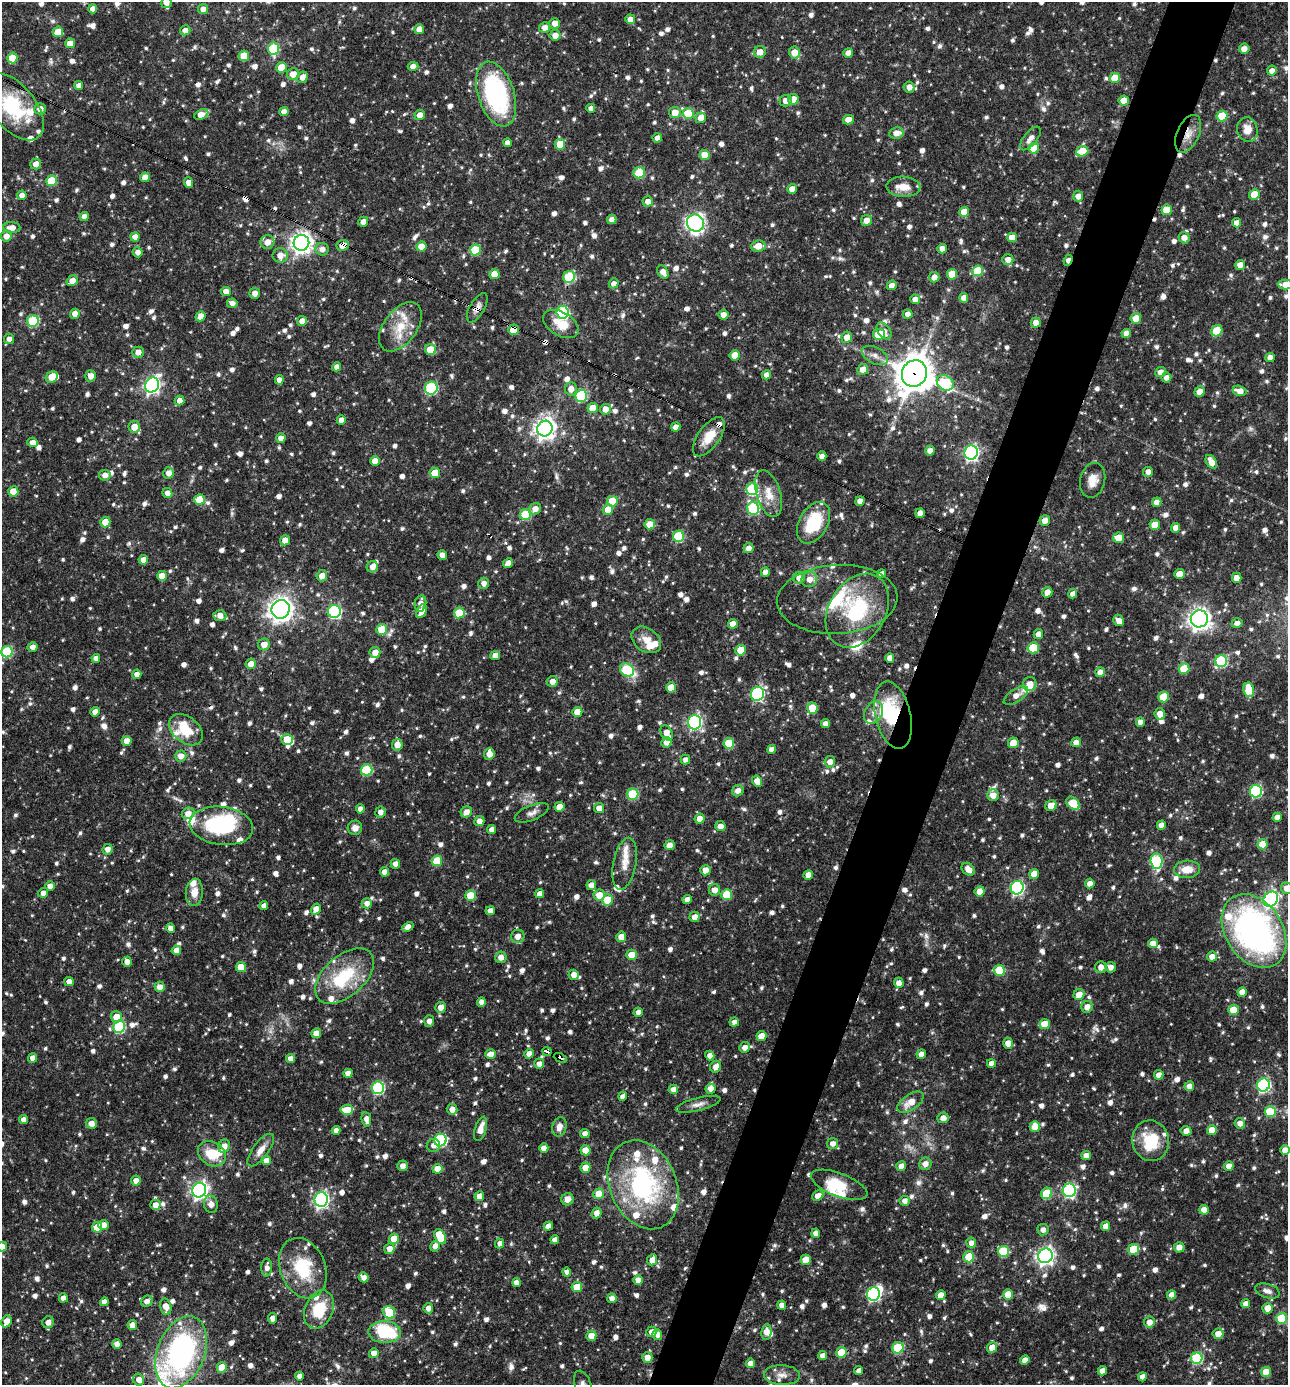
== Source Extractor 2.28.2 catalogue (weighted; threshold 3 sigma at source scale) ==
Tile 10 of 4 x 4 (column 2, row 3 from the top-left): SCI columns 1556-2841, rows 1385-2767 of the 5550 x 5536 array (HDU 1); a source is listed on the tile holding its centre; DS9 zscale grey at full resolution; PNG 1290 x 1387 px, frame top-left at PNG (2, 2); each listed source drawn as its Kron ellipse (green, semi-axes under 4 px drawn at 4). Shown black and unused: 5% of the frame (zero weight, under 3 of 4 exposures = <1% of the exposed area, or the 3 px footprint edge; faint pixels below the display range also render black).
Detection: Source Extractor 2.28.2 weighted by HDU 2 'WHT'; one run over the whole footprint, this tile lists its part. Background 0.0682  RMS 0.0037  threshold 0.0164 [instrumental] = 3 sigma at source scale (4.5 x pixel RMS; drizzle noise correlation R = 1.50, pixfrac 1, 0.05/0.05 arcsec/px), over >= 5 px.
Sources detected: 1409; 4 too faint to see at this stretch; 8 inside a brighter object's white glare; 11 cosmic-ray / hot-pixel residue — neither listed nor drawn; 51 inside a brighter listed object's ellipse — not listed separately; of the other 1335, all 500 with FLUX_AUTO >= 1.99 (the completeness limit of this list) listed and drawn (835 fainter detections not listed), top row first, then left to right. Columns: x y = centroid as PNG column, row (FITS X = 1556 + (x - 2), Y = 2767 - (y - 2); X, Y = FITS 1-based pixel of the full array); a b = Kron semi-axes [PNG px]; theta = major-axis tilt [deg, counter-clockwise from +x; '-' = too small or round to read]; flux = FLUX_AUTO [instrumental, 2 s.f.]
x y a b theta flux
166 2 5 5 - 2.3
93 9 4 4 - 2.5
203 9 5 5 - 2.5
630 19 5 5 - 2.6
555 23 5 5 - 3.2
545 27 5 5 - 2.7
419 29 5 5 - 3.9
185 30 5 5 - 2.4
58 32 5 5 - 6.4
555 35 5 5 - 3.1
70 43 5 5 - 4.2
273 49 6 5 - 23
1244 49 5 5 - 2.9
760 52 6 6 - 3.7
794 53 6 5 - 5.1
848 53 5 4 - 2.7
244 56 5 5 - 9
12 58 5 5 - 7.7
413 66 5 4 - 2.4
282 67 5 5 - 9.6
1272 71 5 5 - 2.4
293 74 6 6 - 4.6
302 77 6 5 - 2.7
1115 78 5 5 - 7.5
79 85 4 4 - 2.3
909 87 6 5 - 2.7
496 94 33 18 -72 54
793 99 5 5 - 4.6
786 101 6 5 - 2.8
1124 101 5 5 - 6.2
13 106 40 22 -50 28
591 108 4 4 - 2.2
40 109 6 5 - 2.9
284 111 4 4 - 2.5
675 112 6 5 - 4.4
201 114 7 5 28 4.8
688 114 5 5 - 14
420 115 5 5 - 3
1222 116 5 5 - 15
701 118 5 5 - 4
848 120 5 4 - 3.6
1247 130 12 10 -75 4.9
896 133 7 6 - 3.2
1188 134 20 11 65 5.2
657 138 5 4 - 2.2
1030 138 14 6 51 2.5
507 143 4 4 - 2
560 144 5 5 - 9.6
1034 148 5 5 - 10
1082 151 6 5 - 9.6
705 155 5 5 - 8
36 164 5 5 - 2.9
639 173 6 5 - 15
145 177 5 4 - 3.7
51 181 5 5 - 14
188 183 5 4 - 2.8
903 187 17 10 -2 5.1
792 189 5 4 - 2.8
1254 194 5 5 - 6.2
22 195 5 4 - 2.7
1078 196 5 5 - 2.6
648 201 5 5 - 2.9
1167 210 5 5 - 7.7
964 212 5 5 - 6.7
84 217 4 4 - 2.7
612 219 5 4 - 2.2
867 220 5 5 - 3.3
363 222 5 4 - 2.3
695 223 9 8 - 150
1236 223 5 4 - 2.5
12 228 8 5 0 3.4
6 236 5 5 - 2.8
135 237 5 4 - 2.7
1012 237 5 4 - 4.8
1184 238 6 5 - 2.8
267 242 7 6 - 3.6
301 243 8 7 - 260
343 245 6 5 - 4.1
421 246 5 5 - 6.5
758 246 7 5 6 4.2
322 249 7 6 - 2.4
942 249 5 4 - 2.5
475 250 5 5 - 16
138 252 5 5 - 2.1
280 255 7 7 - 3.4
1008 260 5 5 - 2.8
1068 260 5 4 - 2.6
1240 265 5 5 - 3.1
978 271 5 5 - 14
663 272 7 5 -57 2.7
494 274 5 5 - 5.6
952 274 5 5 - 8.2
569 277 6 5 - 28
934 277 5 5 - 2.6
72 281 6 5 - 3.5
614 283 5 4 - 2.3
1285 284 7 5 -1 4.6
892 285 5 4 - 2.3
226 291 5 4 - 3
255 293 5 5 - 2.5
964 298 5 4 - 3.1
915 299 5 5 - 2.6
232 303 5 5 - 2.3
477 308 16 7 59 2.4
563 312 6 6 - 39
75 314 5 5 - 3.2
908 314 5 4 - 2
723 315 5 5 - 2.6
200 316 5 4 - 3.3
1136 318 5 5 - 6.1
33 321 6 5 - 26
302 321 5 5 - 3.1
1036 323 5 5 - 2.8
561 324 19 11 -31 8.3
400 327 28 16 53 9.9
513 330 5 5 - 7.4
884 331 9 6 -53 2.2
1217 331 6 5 - 13
1126 333 4 4 - 2.6
879 334 6 5 - 9.9
847 337 5 5 - 3.7
9 339 5 5 - 2
430 350 5 5 - 8
138 352 6 5 - 2.6
735 355 5 5 - 5.6
875 355 14 8 -28 2.6
1270 357 5 4 - 2.4
337 367 4 4 - 2.4
863 369 5 5 - 3.2
1160 372 5 5 - 2.7
914 373 13 12 - 800
766 375 4 4 - 2.3
91 376 5 5 - 2.9
52 377 6 5 - 7
1166 377 5 5 - 2
279 380 5 4 - 2.3
945 383 9 7 -35 26
152 385 8 7 - 130
431 388 6 6 - 38
571 389 6 6 - 2.9
1240 391 7 5 -15 3.4
1200 392 5 5 - 3.7
581 396 6 5 - 30
180 400 5 4 - 2.7
593 408 5 5 - 6.9
606 409 5 5 - 3.9
341 420 5 4 - 2.5
134 427 6 6 - 4.3
676 427 4 4 - 3
545 429 8 7 - 240
709 437 23 11 54 8
281 438 4 4 - 2.7
32 442 5 4 - 2.7
930 451 5 5 - 2.7
971 453 7 6 - 100
822 456 4 4 - 2.4
375 461 5 5 - 4.6
1211 462 7 5 -59 3.9
1148 472 5 5 - 2.7
168 473 6 5 - 3
435 473 5 5 - 6.9
105 475 6 5 - 2.6
1093 480 17 12 78 4.8
752 489 6 6 - 32
13 491 5 5 - 6.6
167 493 5 5 - 2.2
769 494 24 12 -73 6.4
200 500 5 5 - 10
612 501 5 5 - 11
860 501 5 4 - 2.9
1157 502 5 4 - 3
753 508 6 6 - 33
535 509 6 5 - 3.1
608 509 5 5 - 4.6
920 513 5 4 - 2.5
525 515 5 5 - 17
1045 521 5 5 - 2.5
105 522 5 5 - 7.8
814 523 22 14 60 19
650 524 5 5 - 6.2
1155 525 5 5 - 7
1175 528 5 4 - 2.7
678 536 5 5 - 24
1118 538 5 5 - 5.9
285 540 5 5 - 3.2
749 548 5 5 - 2.4
442 555 4 4 - 2.9
143 560 5 4 - 3.6
508 563 5 4 - 2.6
372 567 6 5 - 2.5
765 572 4 4 - 2.7
882 574 4 4 - 2.6
1179 574 5 5 - 4.6
162 576 5 5 - 6
322 576 6 5 - 3
799 578 6 6 - 2.8
1237 578 5 4 - 2.9
809 579 8 7 - 3.1
484 583 5 5 - 2.4
1047 592 5 5 - 3.7
1073 594 5 4 - 2.4
837 599 60 34 3 33
420 603 8 5 77 2.9
281 609 9 9 - 290
334 611 6 6 - 51
421 611 7 4 63 4.1
857 611 39 28 59 30
459 613 5 5 - 12
220 616 6 5 - 3
1199 619 8 8 - 220
1119 621 6 5 - 2.7
1237 623 5 5 - 2.3
733 624 5 4 - 4.3
382 629 5 5 - 8.1
1038 634 5 4 - 3
646 640 16 11 -36 4.8
264 644 6 5 - 3.4
32 647 5 5 - 2
1033 648 5 5 - 14
741 650 5 5 - 7.7
7 652 6 5 - 25
375 652 5 5 - 3.6
495 655 5 4 - 3.2
96 658 4 4 - 2.4
890 658 5 4 - 2.9
1221 661 6 6 - 32
251 664 5 5 - 3.5
1184 669 5 5 - 9.4
627 670 7 6 - 29
1100 672 5 5 - 3.2
137 674 4 4 - 2.4
552 681 6 5 - 2.8
1030 684 7 7 - 3.9
671 687 5 5 - 7.4
1249 690 7 5 -80 9.8
757 694 7 6 - 56
1016 696 14 6 34 3.1
1164 697 5 5 - 12
812 708 5 5 - 11
95 712 5 4 - 2.8
577 712 5 5 - 4.4
874 712 12 8 59 2.7
1160 714 6 5 - 3
893 715 34 17 -77 26
694 722 7 7 - 78
1140 722 5 4 - 2.8
825 724 4 4 - 2.3
186 730 19 12 -39 10
667 733 8 5 -64 3.8
287 739 6 5 - 8.5
127 741 5 5 - 3.8
666 742 5 5 - 2.8
1076 742 5 5 - 2.7
729 743 5 5 - 13
1013 743 5 5 - 5.2
397 745 5 5 - 3.6
771 749 4 4 - 2.4
489 754 6 5 - 3.4
181 756 5 5 - 2.7
685 759 5 4 - 2
830 762 6 5 - 2.9
367 770 6 5 - 24
757 781 5 5 - 3.5
738 791 6 5 - 2.8
1256 791 6 6 - 43
633 794 5 5 - 24
993 795 6 6 - 3
1073 803 8 5 -44 13
1051 806 6 5 - 4.1
560 807 5 5 - 4.6
599 808 5 5 - 3.5
360 809 4 4 - 2.4
380 812 5 5 - 2.2
466 812 6 5 - 2.8
188 813 6 5 - 2.6
532 813 18 7 23 2.1
1277 817 4 4 - 3
700 818 5 5 - 3.6
479 821 5 5 - 2.5
1161 825 4 4 - 2.6
221 826 32 19 -7 33
720 826 5 5 - 2.8
355 828 7 7 - 2.3
491 830 4 4 - 2.3
1262 844 5 5 - 8.3
670 845 5 5 - 2.9
107 849 5 5 - 2.6
437 861 5 5 - 13
1157 861 7 6 - 29
395 864 5 5 - 2.4
625 864 26 11 79 5.1
968 869 7 5 -45 3.1
1187 869 13 8 3 5.3
705 870 5 5 - 3.7
384 872 5 4 - 2.7
1034 874 5 5 - 5.2
808 875 5 4 - 3.1
1090 883 5 4 - 2.6
591 885 5 5 - 3.1
50 886 5 5 - 2.3
1017 888 7 6 - 63
1286 888 6 5 - 3.1
714 890 6 5 - 2.6
980 891 5 5 - 4.9
194 892 13 8 85 4.4
43 893 5 5 - 2.4
540 894 4 4 - 2.5
471 895 5 5 - 9.7
599 895 5 5 - 5.4
727 895 5 5 - 13
1271 899 8 6 49 92
607 900 5 5 - 8.7
687 900 5 4 - 2.7
367 903 5 5 - 2.6
264 906 4 4 - 2.3
316 909 6 4 58 3.2
490 911 4 4 - 2.6
694 917 5 5 - 3.2
408 927 6 4 23 3
171 928 5 4 - 2.6
1254 931 40 28 -57 120
518 936 7 6 - 2.7
621 937 5 5 - 4.8
1153 943 5 5 - 3.7
176 950 5 4 - 3
632 955 5 5 - 4.9
501 957 6 5 - 2.9
1212 957 5 5 - 3.3
127 962 5 4 - 3.7
241 967 5 5 - 7.7
1101 967 6 6 - 2.7
1111 967 5 5 - 2.3
999 970 5 5 - 14
574 975 5 5 - 3.2
345 976 35 20 41 20
69 982 4 4 - 3
899 983 5 5 - 2.8
160 987 5 5 - 3.1
1242 992 5 4 - 3
1079 994 6 5 - 3.9
481 1002 5 4 - 2.7
441 1007 5 5 - 3.3
1087 1007 6 5 - 3
1233 1010 5 5 - 6.9
638 1012 4 4 - 2
116 1017 5 5 - 5.3
429 1021 5 5 - 2.1
734 1022 5 4 - 2.1
1045 1024 5 5 - 6.9
119 1027 6 5 - 31
316 1033 5 4 - 3.2
761 1036 5 4 - 4.3
1008 1043 5 5 - 3.9
745 1047 5 5 - 2.7
547 1052 5 3 - 8.8
490 1054 5 5 - 3.2
529 1054 5 4 - 2.7
921 1054 5 4 - 2.4
710 1056 5 4 - 2.1
33 1058 5 4 - 3.2
290 1058 4 4 - 2.1
560 1058 7 3 -27 8
991 1063 4 4 - 2.4
539 1064 5 5 - 2.3
715 1067 6 5 - 2.7
348 1073 4 4 - 3
1159 1075 5 4 - 2.7
1264 1085 6 6 - 59
1189 1086 5 4 - 2.4
378 1088 6 6 - 48
673 1089 5 4 - 2.5
711 1089 5 5 - 3.2
623 1096 5 4 - 2.3
910 1102 15 7 35 5.1
698 1104 23 6 14 2.5
452 1109 5 5 - 2.9
347 1110 6 5 - 7.5
1270 1112 5 5 - 18
943 1118 5 5 - 2.7
366 1119 7 5 -82 2.6
23 1120 4 4 - 2.8
91 1123 5 5 - 2.7
1240 1123 5 5 - 2.4
559 1127 9 7 76 2.9
1035 1127 5 5 - 5.9
481 1129 12 5 73 4.2
336 1130 4 4 - 2.5
1212 1130 5 5 - 6.2
1186 1131 5 4 - 2.5
585 1134 5 4 - 2.4
440 1140 6 6 - 45
1151 1141 20 18 -76 15
833 1144 5 5 - 2.3
433 1145 7 6 - 2.1
224 1146 7 5 65 2.9
544 1148 5 4 - 2.9
261 1150 19 7 53 3.5
585 1150 5 5 - 5.9
1285 1150 5 5 - 3.1
212 1154 15 11 -35 9.3
1086 1156 4 4 - 2.5
266 1160 5 5 - 3.3
925 1164 6 6 - 2.7
403 1166 5 5 - 2.1
901 1166 5 4 - 2.5
1229 1166 5 4 - 3.1
585 1168 5 5 - 6.3
437 1169 5 5 - 5.4
136 1181 5 5 - 2.8
643 1185 46 33 -67 62
839 1185 30 11 -21 10
199 1190 7 7 - 140
1069 1190 7 6 - 54
1047 1193 6 5 - 14
599 1194 5 5 - 7
479 1196 5 4 - 3
818 1196 6 5 - 3.5
567 1199 6 6 - 2.4
321 1200 7 6 - 100
905 1201 5 5 - 2.2
211 1204 9 7 -76 2.5
155 1205 5 5 - 3
1204 1210 5 4 - 3.7
596 1213 5 5 - 2.6
103 1225 5 5 - 3
548 1226 5 4 - 2.9
1105 1226 5 4 - 2.6
97 1227 5 5 - 8.3
1043 1230 5 5 - 2
816 1233 4 4 - 2.5
440 1237 8 5 -63 12
394 1239 5 5 - 8.4
555 1240 4 4 - 2.5
500 1243 5 4 - 2
971 1243 5 5 - 2.2
435 1246 6 4 61 2.7
2 1247 5 4 - 2.6
1179 1247 5 5 - 2.7
389 1249 5 5 - 2.8
1134 1249 5 5 - 12
1003 1251 5 5 - 19
1045 1256 7 7 - 160
969 1257 5 5 - 11
652 1260 5 5 - 4.1
806 1260 5 5 - 7.4
267 1267 9 5 88 2.2
303 1268 31 22 -68 20
567 1272 4 4 - 2.3
364 1277 5 4 - 2.7
638 1280 5 5 - 2.6
516 1282 4 4 - 2.5
577 1287 5 5 - 9.2
1267 1291 13 7 -17 2
873 1294 7 6 - 55
941 1295 5 5 - 3.5
1008 1295 5 5 - 8.2
1171 1295 4 4 - 3
63 1298 4 4 - 2.7
612 1298 5 4 - 2.5
147 1301 6 5 - 2.5
104 1302 4 4 - 2.6
1246 1304 4 4 - 3
782 1305 4 4 - 2.6
166 1307 8 5 -77 4
428 1308 5 5 - 2.8
1268 1308 5 5 - 3.9
319 1309 20 14 67 13
389 1312 7 5 -63 18
273 1318 5 4 - 2.6
1282 1318 5 5 - 20
6 1321 6 5 - 3.6
48 1322 6 5 - 3.3
1149 1322 6 5 - 2.9
132 1325 5 4 - 3.5
385 1332 16 11 -3 28
651 1332 5 5 - 2.7
766 1332 8 5 81 2.9
1218 1334 5 5 - 3.4
657 1335 5 5 - 2.3
591 1336 5 5 - 5.4
117 1344 5 4 - 2.6
898 1348 6 5 - 20
992 1348 5 5 - 5.6
181 1352 37 23 68 84
374 1353 5 5 - 2.8
841 1353 5 5 - 9.6
823 1356 5 4 - 2.4
647 1357 5 5 - 3.2
1197 1358 6 5 - 32
1025 1360 5 4 - 3
751 1363 5 4 - 3.5
222 1367 5 5 - 7.7
859 1370 4 4 - 2
1102 1371 5 4 - 2.6
1266 1372 5 5 - 7
782 1375 18 9 -3 3.2
299 1376 4 4 - 2.1
1142 1377 4 4 - 2.6
139 1380 6 5 - 2.7
583 1384 14 8 -70 2.2
Overlapping masked pixels (flux is a lower limit): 13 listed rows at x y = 13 106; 1188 134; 301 243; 343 245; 1068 260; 477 308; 513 330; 914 373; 837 599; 893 715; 899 983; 547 1052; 560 1058
Isophote crosses this tile's border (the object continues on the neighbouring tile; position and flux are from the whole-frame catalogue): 7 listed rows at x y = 166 2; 13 106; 1285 284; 1286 888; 1285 1150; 2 1247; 583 1384